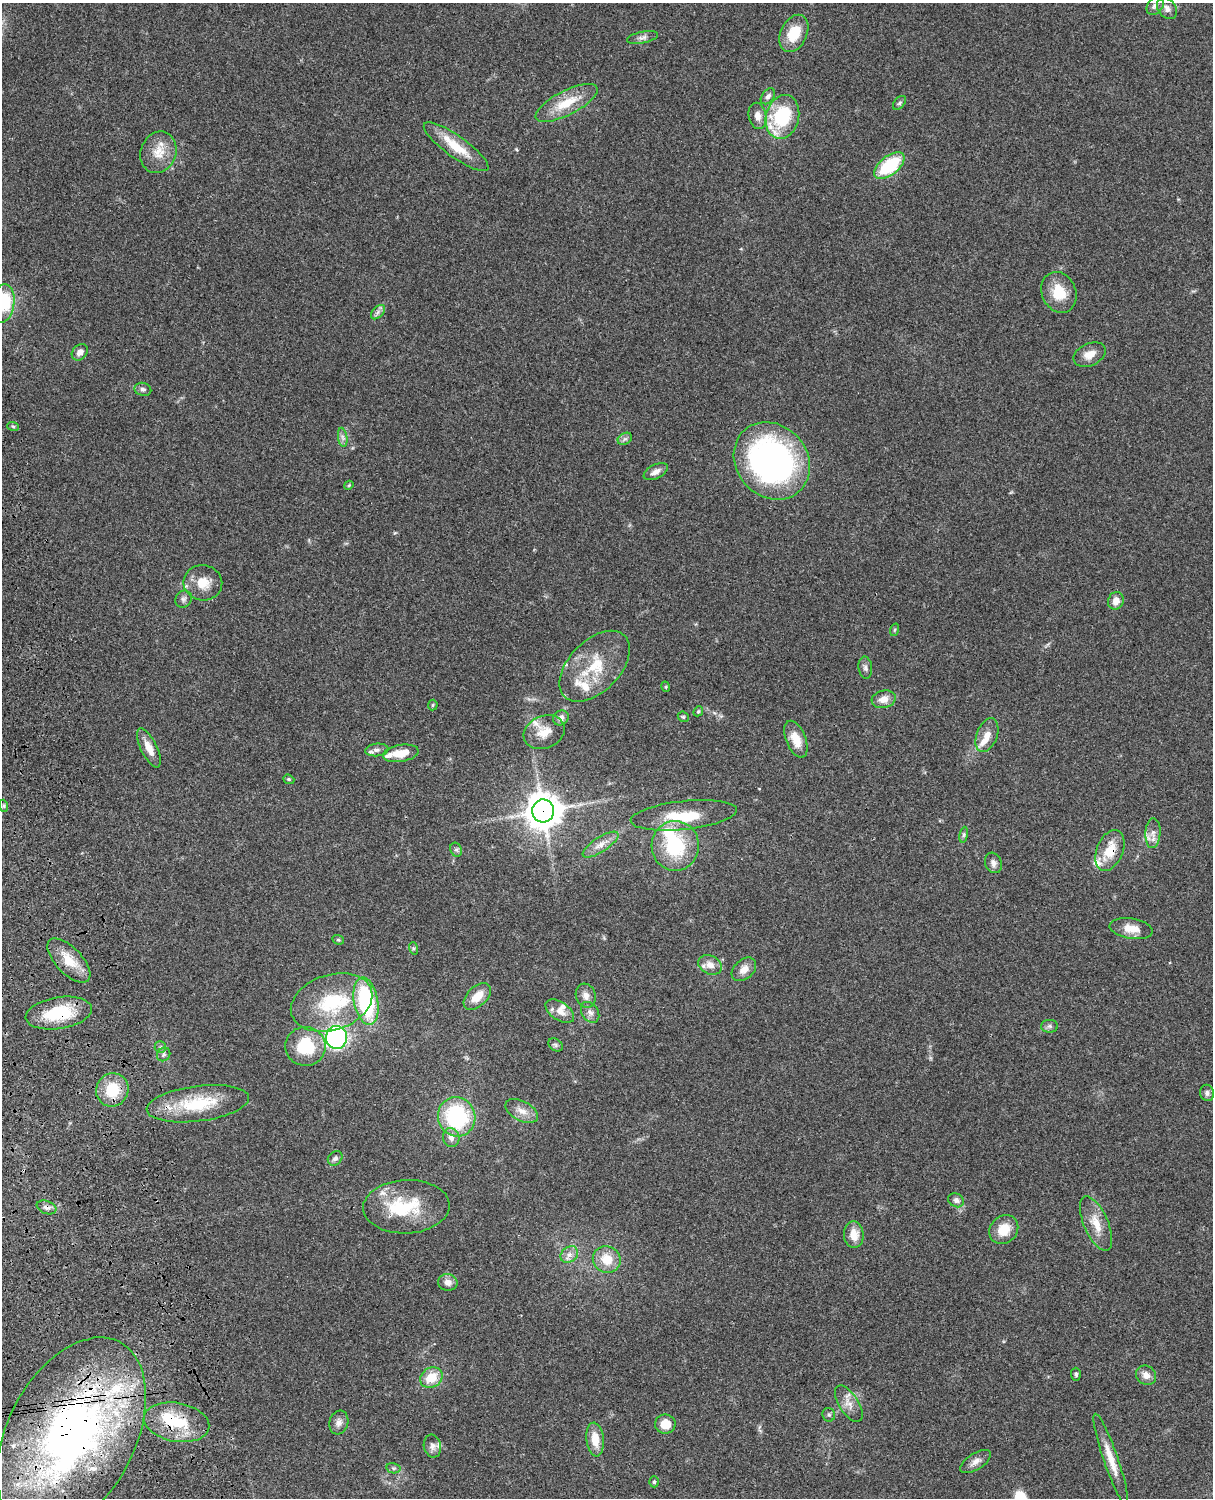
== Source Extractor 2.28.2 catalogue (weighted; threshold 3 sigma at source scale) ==
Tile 7 of 4 x 3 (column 3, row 2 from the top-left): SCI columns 2546-3756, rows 1772-3267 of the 5088 x 4926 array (HDU 1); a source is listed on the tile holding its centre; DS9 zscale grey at full resolution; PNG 1215 x 1500 px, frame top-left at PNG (2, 3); each listed source drawn as its Kron ellipse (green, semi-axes under 4 px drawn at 4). Shown black and unused: <1% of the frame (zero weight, under 3 of 4 exposures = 6% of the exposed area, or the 3 px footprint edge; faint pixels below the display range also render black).
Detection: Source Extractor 2.28.2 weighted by HDU 2 'WHT'; one run over the whole footprint, this tile lists its part. Background 0.103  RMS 0.0065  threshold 0.0292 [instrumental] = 3 sigma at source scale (4.5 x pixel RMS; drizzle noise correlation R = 1.50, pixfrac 1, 0.05/0.05 arcsec/px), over >= 5 px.
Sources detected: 123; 4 inside a brighter object's white glare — neither listed nor drawn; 16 inside a brighter listed object's ellipse — not listed separately; the other 103 listed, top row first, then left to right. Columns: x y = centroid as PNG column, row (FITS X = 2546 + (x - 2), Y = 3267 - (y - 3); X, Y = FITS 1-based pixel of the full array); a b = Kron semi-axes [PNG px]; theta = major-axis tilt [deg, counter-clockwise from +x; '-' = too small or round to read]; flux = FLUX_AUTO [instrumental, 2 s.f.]
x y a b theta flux
1155 6 10 7 54 2.7
1167 8 12 8 -51 3.7
794 33 20 13 65 17
643 37 16 6 12 2.7
768 96 9 6 52 2.3
567 103 34 12 27 18
899 103 8 5 49 1.3
757 116 13 9 -80 4.5
782 117 22 16 76 44
456 147 39 10 -36 17
158 152 21 17 70 12
889 166 18 9 39 40
1059 292 21 17 -66 17
3 303 19 11 83 33
378 312 8 5 46 2.1
80 352 9 7 47 3.6
1090 355 17 11 25 7
143 389 8 6 -14 1.9
13 426 6 3 -19 0.84
343 437 10 4 -81 2.2
625 439 7 5 30 1.6
772 461 41 35 -49 210
656 472 13 7 27 3.7
349 485 5 3 - 0.58
203 583 19 17 -11 12
184 599 9 7 53 2.1
1116 601 9 7 72 5.6
894 630 6 4 70 0.91
595 666 43 25 45 31
865 668 11 7 -83 2.3
666 687 5 3 - 0.59
884 699 12 8 14 6.2
433 705 5 5 - 0.81
698 711 5 4 - 0.97
683 717 6 5 - 0.9
561 718 8 7 - 3.1
544 732 21 16 23 10
987 735 18 10 69 7.1
796 739 19 10 -69 11
149 748 21 8 -64 7.3
377 750 11 6 6 2.5
401 753 18 8 10 11
289 779 6 4 -20 0.8
4 806 6 4 -72 1.1
543 811 11 11 - 1300
684 815 53 14 6 25
1153 833 15 7 87 4.2
964 835 8 4 81 1.2
600 845 21 7 33 6.1
675 846 25 23 -88 43
456 850 7 5 -65 1.5
1110 850 21 13 68 15
993 863 10 8 -70 2.9
1131 929 22 10 -9 8.7
338 940 6 4 -19 0.9
413 948 6 4 -72 0.95
69 960 28 13 -46 15
710 965 12 9 -26 5.2
744 969 14 9 42 5.6
477 996 16 9 44 9.8
586 996 12 10 -72 4.5
366 1001 24 12 -79 66
332 1002 42 27 18 45
560 1011 16 9 -34 6.5
590 1012 11 8 -56 3.4
59 1013 33 16 9 31
1049 1026 8 6 1 1.7
336 1038 11 10 - 100
555 1045 8 6 -36 1.5
305 1046 20 19 - 32
160 1047 6 5 - 1.3
164 1054 7 6 - 1.5
112 1090 17 16 - 21
1207 1093 8 7 - 2
198 1104 52 17 7 35
522 1111 17 9 -27 6.3
457 1117 20 18 -69 63
451 1138 9 8 - 3.6
335 1158 8 6 42 2
956 1200 8 6 -28 2.2
46 1207 10 6 -21 2.8
406 1207 43 26 3 36
1096 1224 29 12 -66 12
1004 1230 15 13 46 12
854 1234 13 10 -85 8.3
569 1255 9 7 36 3.3
607 1259 14 13 - 13
448 1282 10 8 -11 4.5
1076 1374 6 5 - 1.3
1146 1375 10 9 - 4.7
431 1378 12 9 35 13
849 1404 20 9 -57 6.5
829 1415 7 6 - 1.5
177 1422 33 19 -10 29
339 1423 12 9 72 3.7
665 1424 10 9 - 10
71 1436 105 64 63 360
595 1439 17 8 -84 11
432 1446 11 8 -79 3.3
1111 1459 48 7 -71 12
976 1462 17 8 33 4.4
393 1468 7 5 -11 1.2
654 1482 5 4 - 0.99
Overlapping masked pixels (flux is a lower limit): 6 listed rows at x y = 543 811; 1110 850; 59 1013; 46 1207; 177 1422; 71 1436
Isophote crosses this tile's border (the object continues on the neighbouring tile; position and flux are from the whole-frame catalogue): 1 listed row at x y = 3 303